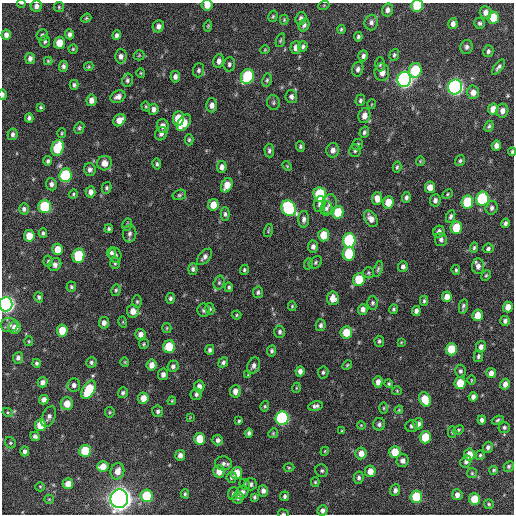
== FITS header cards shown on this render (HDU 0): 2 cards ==
NAXIS1  =                  512 / Axis length
NAXIS2  =                  512 / Axis length

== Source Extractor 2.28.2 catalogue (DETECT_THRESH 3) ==
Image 512 x 512 px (HDU 0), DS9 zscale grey, 1 PNG px = 1 image px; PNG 516 x 516 px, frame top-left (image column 1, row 512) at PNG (2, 3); each listed source drawn as its Kron ellipse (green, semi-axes under 4 px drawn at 4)
Background 1070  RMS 33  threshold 99.5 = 3 sigma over >= 5 px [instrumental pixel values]
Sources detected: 321; all 321 listed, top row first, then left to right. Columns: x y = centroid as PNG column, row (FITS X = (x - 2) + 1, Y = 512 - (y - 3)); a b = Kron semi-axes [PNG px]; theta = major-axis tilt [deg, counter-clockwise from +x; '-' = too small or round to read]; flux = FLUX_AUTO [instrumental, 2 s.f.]
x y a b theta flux
21 3 4 2 - 1.7e+03
207 5 5 5 - 2.3e+04
324 5 5 3 - 1.9e+03
36 6 6 5 - 9.0e+03
417 6 6 6 - 7.5e+04
59 7 5 5 - 2.9e+03
388 10 6 5 - 9.3e+03
486 12 6 6 - 1.2e+04
273 16 6 4 74 3.0e+03
86 18 5 4 - 2.7e+03
301 18 6 5 - 6.9e+03
493 18 6 5 - 4.5e+04
284 20 5 4 - 2.9e+03
371 22 8 6 86 8.2e+03
480 23 6 5 - 4.7e+03
453 24 5 4 - 9.9e+03
304 25 7 5 71 6.9e+03
158 26 6 5 - 1.0e+04
208 26 6 4 77 2.5e+03
341 29 4 3 - 3.3e+03
70 34 5 4 - 6.3e+03
6 35 5 5 - 1.1e+04
42 35 6 6 - 5.0e+03
117 35 5 4 - 6.9e+03
358 37 4 4 - 4.3e+03
280 40 7 3 71 3.0e+03
45 41 6 5 - 4.8e+03
59 43 6 5 - 3.1e+04
303 46 5 4 - 5.0e+03
467 47 7 6 - 6.8e+03
296 48 6 5 - 1.3e+04
73 49 5 4 - 2.8e+03
265 50 4 4 - 2.4e+03
488 51 6 5 - 5.5e+03
139 55 5 5 - 2.7e+03
394 55 6 4 71 4.3e+03
121 56 7 6 - 9.6e+03
363 56 5 4 - 7.5e+03
30 58 5 5 - 7.9e+03
48 61 4 4 - 2.7e+03
219 61 7 5 76 9.3e+03
229 64 7 5 86 5.3e+03
380 64 7 5 88 4.3e+03
63 66 5 4 - 5.9e+03
89 67 5 4 - 2.7e+03
499 67 9 4 51 6.1e+03
358 69 7 5 75 7.1e+03
199 70 7 5 87 5.7e+03
415 70 7 6 - 1.2e+05
382 72 9 7 -89 1.8e+04
141 73 5 4 - 2.4e+03
247 76 8 6 64 1.9e+05
175 77 6 5 - 9.0e+03
404 79 7 7 - 8.1e+05
127 80 7 5 76 5.4e+03
267 80 7 4 80 3.9e+03
74 85 5 4 - 4.5e+03
455 87 7 7 - 7.8e+05
473 92 7 6 - 1.5e+04
3 94 5 3 - 5.6e+03
291 96 6 6 - 7.1e+03
118 97 8 5 24 1.1e+04
91 100 5 5 - 1.5e+04
360 100 6 4 74 4.4e+03
273 103 7 6 - 5.0e+03
372 104 5 3 - 1.8e+03
212 105 7 5 -89 1.1e+04
146 106 5 4 - 2.6e+03
40 107 3 3 - 2.6e+03
153 109 6 5 - 9.6e+03
493 109 5 5 - 2.0e+04
502 111 7 6 - 1.2e+04
364 116 7 6 - 1.7e+04
29 118 4 4 - 5.7e+03
178 118 7 5 83 5.2e+04
119 120 7 5 46 2.2e+04
184 123 9 5 56 4.0e+04
163 126 7 6 - 1.2e+04
489 126 5 3 - 3.7e+03
79 128 6 5 - 4.2e+03
364 132 6 4 73 4.8e+03
62 133 5 4 - 2.7e+03
13 134 6 5 - 6.0e+03
161 134 7 6 - 6.8e+03
189 140 5 4 - 3.5e+03
358 145 6 5 - 4.5e+03
496 145 5 4 - 9.7e+03
300 146 5 4 - 3.9e+03
57 148 8 6 71 1.1e+05
269 150 7 5 -86 5.4e+03
333 150 7 6 - 1.2e+04
355 151 6 5 - 4.4e+03
512 152 4 3 - 4.0e+03
48 161 5 4 - 4.9e+03
420 161 4 4 - 2.3e+03
460 161 5 4 - 4.0e+03
104 163 7 7 - 1.8e+04
157 164 5 4 - 4.0e+03
287 166 5 3 - 2.2e+03
222 167 6 5 - 1.1e+04
397 167 5 3 - 3.7e+03
90 169 6 5 - 8.1e+03
65 175 7 6 - 1.7e+05
51 184 6 5 - 7.3e+03
227 185 7 5 63 2.9e+04
430 187 6 5 - 1.8e+04
107 188 6 4 77 4.4e+03
90 192 5 5 - 1.1e+04
73 194 5 4 - 2.8e+03
320 194 7 6 - 1.6e+05
447 194 5 4 - 2.8e+03
179 195 7 5 17 4.3e+03
406 197 5 4 - 5.5e+03
377 198 6 5 - 1.9e+04
482 199 7 6 - 2.3e+05
435 200 6 5 - 7.4e+03
388 202 6 5 - 3.8e+04
467 202 7 6 - 9.6e+04
319 204 8 6 81 7.7e+03
329 204 10 7 77 9.2e+03
213 205 6 5 - 3.1e+04
45 206 6 6 - 1.4e+05
289 208 8 7 - 2.3e+05
326 208 7 6 - 5.9e+03
492 208 7 6 - 6.8e+03
24 209 5 5 - 6.4e+03
338 212 6 5 - 6.2e+04
225 214 7 4 89 4.9e+03
451 216 6 4 68 5.3e+03
304 219 8 5 89 9.1e+03
371 219 9 6 -57 1.5e+04
505 223 5 3 - 5.5e+03
127 225 6 4 73 3.8e+03
456 228 6 5 - 6.6e+04
109 229 4 3 - 4.2e+03
268 230 7 3 73 2.9e+03
439 231 6 5 - 8.5e+03
43 233 5 4 - 4.2e+03
130 234 8 6 82 7.5e+03
324 235 6 5 - 4.2e+04
29 236 6 5 - 3.0e+04
441 239 7 6 - 6.6e+03
349 240 7 6 - 2.4e+05
313 247 6 5 - 8.7e+03
474 248 5 4 - 3.6e+03
488 248 5 4 - 4.9e+03
58 249 5 5 - 2.9e+04
111 253 5 4 - 5.8e+03
349 254 7 6 - 9.8e+04
115 255 7 6 - 7.1e+03
78 256 7 6 - 1.0e+05
204 257 10 5 49 9.0e+03
48 261 5 4 - 3.4e+03
316 262 7 5 49 4.2e+03
115 263 6 5 - 3.9e+03
308 264 6 3 73 2.4e+03
55 265 7 6 - 1.0e+04
478 266 8 6 88 1.1e+04
403 267 5 5 - 7.1e+03
193 269 6 4 89 5.6e+03
378 269 8 4 71 4.0e+03
244 270 5 4 - 3.7e+03
456 270 5 3 - 3.2e+03
369 273 5 5 - 3.5e+03
486 275 5 4 - 3.2e+03
359 280 6 5 - 7.2e+04
219 283 7 5 75 4.0e+03
71 287 5 5 - 3.4e+03
229 287 5 4 - 4.0e+03
116 290 6 4 78 3.6e+03
258 292 6 5 - 4.5e+03
39 297 5 4 - 4.6e+03
447 297 5 5 - 1.7e+04
170 298 5 4 - 5.0e+03
333 298 7 6 - 2.0e+04
424 301 5 3 - 3.9e+03
137 302 6 4 -90 3.6e+03
372 303 6 5 - 4.7e+03
6 304 7 6 - 8.7e+05
292 306 5 4 - 2.7e+03
463 306 7 3 79 5.4e+03
508 307 5 5 - 1.9e+04
210 309 6 4 -77 3.6e+03
363 309 5 5 - 1.1e+04
394 309 5 4 - 3.5e+03
204 310 6 6 - 5.1e+03
133 311 6 6 - 1.9e+04
416 311 5 4 - 8.7e+03
237 315 5 4 - 2.7e+03
478 315 6 5 - 3.4e+04
505 321 5 5 - 7.1e+03
123 322 5 3 - 2.3e+03
104 323 6 5 - 1.0e+04
9 325 8 7 - 7.5e+03
321 325 6 5 - 6.0e+03
15 327 6 6 - 2.0e+04
167 328 5 4 - 2.7e+03
62 330 6 5 - 4.1e+04
280 332 6 5 - 5.4e+03
346 332 6 6 - 4.7e+04
140 334 5 5 - 1.3e+04
29 341 5 4 - 2.5e+03
379 341 5 4 - 4.4e+03
401 342 4 4 - 2.2e+03
144 344 5 5 - 3.3e+03
169 347 6 6 - 7.8e+04
481 347 6 5 - 9.4e+03
451 349 6 5 - 6.0e+04
210 350 5 4 - 5.7e+03
272 351 5 4 - 4.6e+03
478 356 6 4 77 4.9e+03
18 358 5 5 - 6.5e+03
91 362 5 5 - 4.7e+03
125 362 5 4 - 2.4e+03
223 362 5 4 - 6.1e+03
37 363 4 4 - 4.7e+03
152 365 5 5 - 1.7e+04
347 365 5 4 - 2.9e+03
173 366 6 5 - 6.8e+03
253 366 8 6 68 8.8e+03
300 371 5 4 - 1.1e+04
460 371 6 5 - 5.7e+03
323 372 6 5 - 4.3e+03
491 373 5 4 - 1.2e+04
163 374 6 5 - 9.8e+03
248 375 4 3 - 2.2e+03
471 380 5 3 - 2.0e+03
43 382 5 5 - 9.6e+03
378 382 6 4 86 1.3e+04
460 383 6 5 - 5.1e+04
389 384 4 4 - 3.3e+03
505 384 5 4 - 1.3e+04
74 385 7 6 - 7.8e+03
199 386 6 5 - 1.2e+04
296 388 5 3 - 2.0e+03
89 390 10 6 60 1.0e+05
235 391 6 5 - 1.4e+04
397 391 4 4 - 2.3e+03
123 393 5 5 - 4.8e+03
196 394 6 5 - 5.8e+03
473 397 5 4 - 8.6e+03
143 398 6 5 - 2.4e+04
425 399 7 5 -62 4.6e+04
44 400 5 4 - 1.2e+04
172 401 4 4 - 2.3e+03
67 404 6 6 - 2.8e+04
265 406 5 4 - 3.3e+03
315 406 7 5 10 7.0e+03
384 408 5 3 - 2.5e+03
399 410 4 3 - 2.1e+03
158 411 6 5 - 5.8e+03
8 412 5 4 - 2.7e+03
110 412 5 5 - 2.9e+03
49 417 11 6 66 8.5e+03
190 417 4 2 - 1.6e+03
282 418 7 6 - 3.3e+05
482 420 4 4 - 7.0e+03
498 420 6 4 20 3.8e+03
239 421 4 3 - 3.0e+03
379 424 6 6 - 6.1e+03
418 424 6 5 - 1.0e+04
40 425 6 5 - 4.4e+04
361 425 4 3 - 2.0e+03
412 426 6 6 - 4.6e+03
504 427 5 5 - 4.6e+03
459 430 5 4 - 2.9e+03
342 431 4 3 - 2.3e+03
452 432 5 4 - 3.2e+03
249 433 4 4 - 5.7e+03
273 433 5 4 - 2.5e+03
35 436 5 4 - 6.4e+03
425 437 6 5 - 6.9e+04
199 439 6 5 - 4.9e+04
218 440 5 5 - 7.3e+03
10 443 6 5 - 3.4e+03
488 447 5 4 - 6.9e+03
25 451 5 4 - 6.7e+03
85 451 6 6 - 8.0e+04
325 451 4 3 - 2.1e+03
395 452 6 5 - 4.4e+04
361 453 6 5 - 1.8e+04
469 454 6 5 - 2.7e+04
180 455 5 5 - 1.1e+04
480 455 5 4 - 3.6e+03
402 461 6 6 - 1.1e+04
466 462 6 5 - 6.1e+03
223 463 8 7 - 7.9e+03
509 466 5 5 - 4.4e+03
103 467 6 5 - 2.6e+04
289 468 5 3 - 2.1e+03
494 470 4 4 - 3.3e+03
117 471 8 6 75 1.9e+04
219 471 6 5 - 2.1e+04
322 471 6 6 - 4.3e+03
370 471 6 5 - 2.0e+04
236 473 6 5 - 3.8e+04
472 473 5 5 - 3.0e+03
232 477 6 5 - 5.0e+03
359 478 6 5 - 5.4e+03
315 482 5 4 - 3.0e+03
68 484 5 5 - 2.1e+04
245 484 6 5 - 3.6e+03
250 484 6 6 - 6.8e+03
40 487 5 4 - 2.5e+03
395 490 6 5 - 8.4e+03
263 491 5 5 - 9.2e+03
242 492 7 6 - 1.3e+04
185 494 4 4 - 3.1e+03
233 494 6 5 - 5.1e+03
457 495 5 5 - 1.1e+04
147 496 6 6 - 8.5e+04
285 496 5 4 - 5.4e+03
255 497 4 3 - 3.4e+03
416 497 6 6 - 9.2e+04
238 498 6 5 - 6.5e+03
49 499 5 4 - 2.3e+03
119 499 9 9 - 2.2e+06
474 499 6 5 - 4.8e+04
489 504 5 5 - 3.3e+03
322 510 5 5 - 8.0e+03
283 514 5 3 - 2.3e+03
At the frame edge (FLAGS 8, measured only in part): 7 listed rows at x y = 21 3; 207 5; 417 6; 3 94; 512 152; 6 304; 283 514